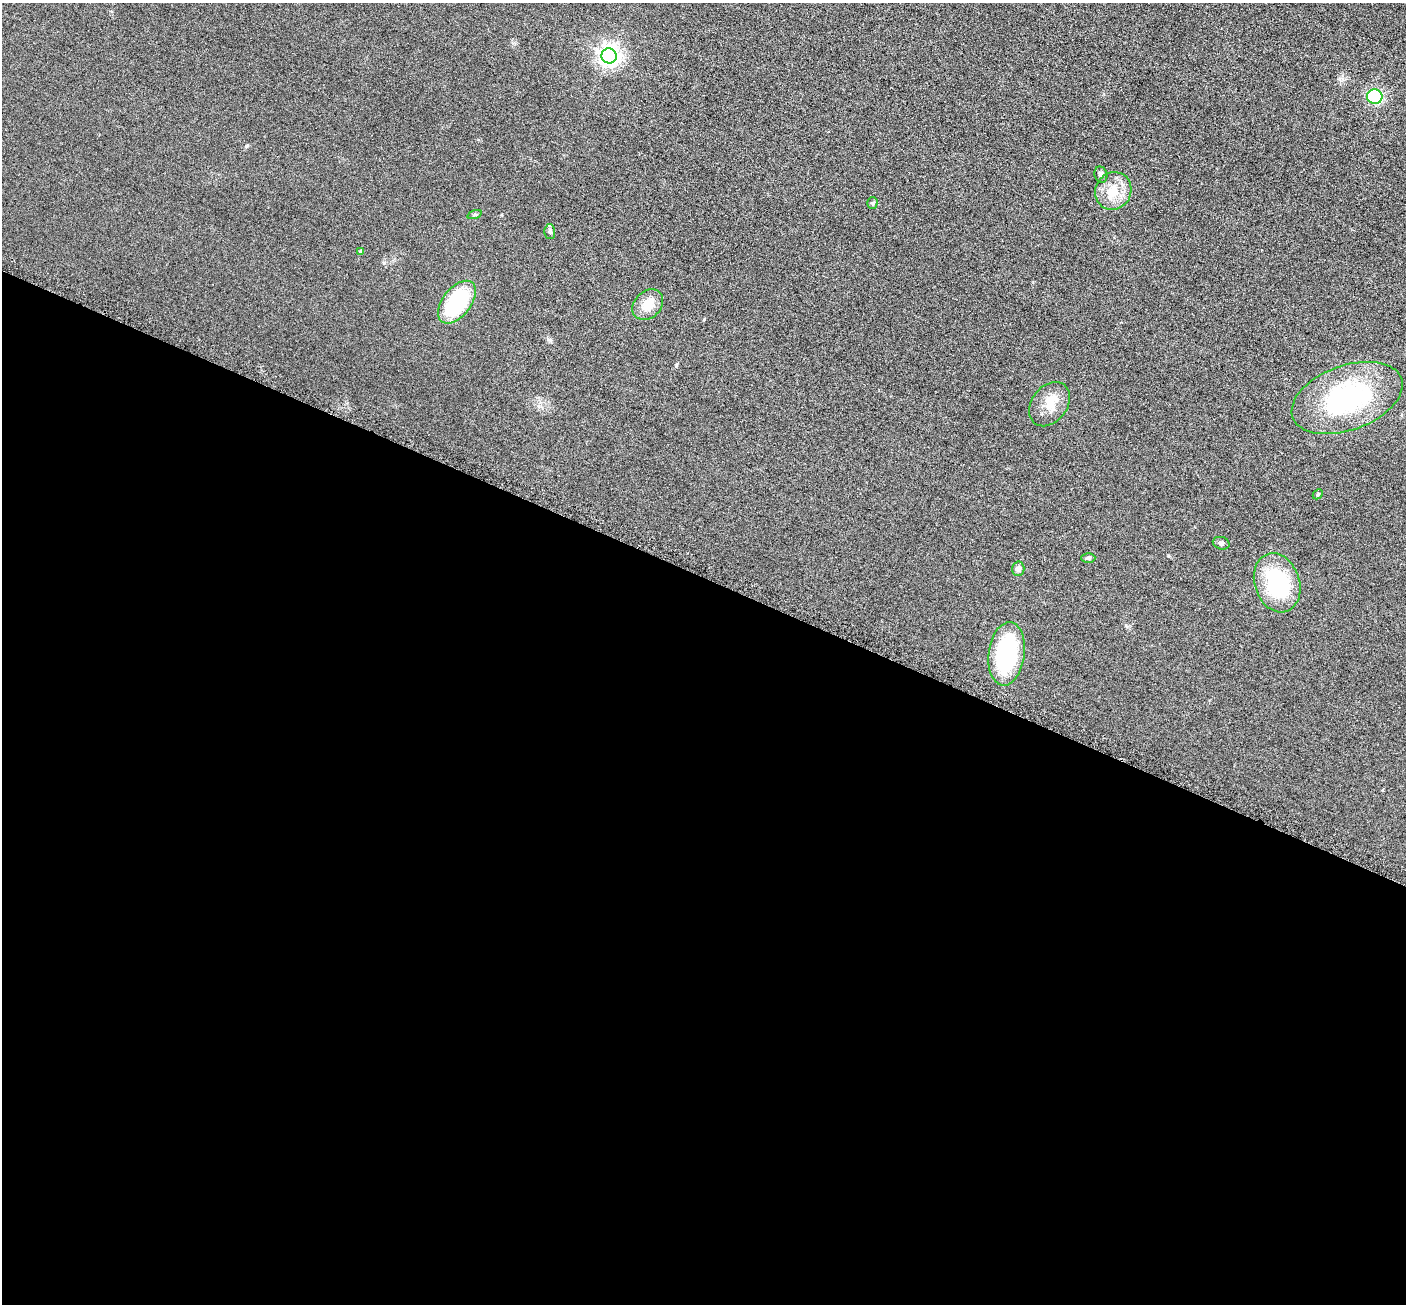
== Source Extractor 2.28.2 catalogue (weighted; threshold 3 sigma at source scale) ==
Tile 14 of 4 x 4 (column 2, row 4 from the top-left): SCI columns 1419-2822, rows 154-1455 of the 5650 x 5662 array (HDU 1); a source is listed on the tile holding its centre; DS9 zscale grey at full resolution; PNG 1408 x 1306 px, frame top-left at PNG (2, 3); each listed source drawn as its Kron ellipse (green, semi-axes under 4 px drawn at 4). Shown black and unused: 56% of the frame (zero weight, under 3 of 6 exposures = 2% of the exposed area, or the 3 px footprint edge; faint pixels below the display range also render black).
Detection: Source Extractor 2.28.2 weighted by HDU 2 'WHT'; one run over the whole footprint, this tile lists its part. Background 0.0814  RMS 0.0096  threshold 0.0393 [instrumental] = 3 sigma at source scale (4.09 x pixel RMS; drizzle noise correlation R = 1.36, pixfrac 0.8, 0.05/0.05 arcsec/px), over >= 5 px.
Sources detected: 18; all 18 listed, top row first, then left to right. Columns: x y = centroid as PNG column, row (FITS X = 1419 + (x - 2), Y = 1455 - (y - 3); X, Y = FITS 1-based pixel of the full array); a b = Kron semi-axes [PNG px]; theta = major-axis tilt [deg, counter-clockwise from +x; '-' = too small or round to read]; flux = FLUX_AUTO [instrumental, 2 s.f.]
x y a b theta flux
609 56 8 7 - 530
1375 97 8 7 - 50
1101 175 8 6 -73 2.8
1113 191 19 18 - 19
872 203 5 5 - 1.4
474 214 7 3 19 1.2
550 232 7 5 -88 1.8
360 252 4 4 - 2
457 302 25 14 52 67
648 305 17 13 45 14
1347 398 58 32 20 120
1049 404 24 17 53 17
1318 494 6 4 46 1.2
1221 543 8 6 -16 2.3
1088 558 7 4 1 1.7
1018 569 7 6 - 3.7
1277 583 30 22 -72 72
1007 654 32 18 82 87
Unlisted compact peaks at least as high as the median listed source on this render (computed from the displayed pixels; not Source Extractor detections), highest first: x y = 246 146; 676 365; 384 263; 704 319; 550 340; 1168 556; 1340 79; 1126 625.